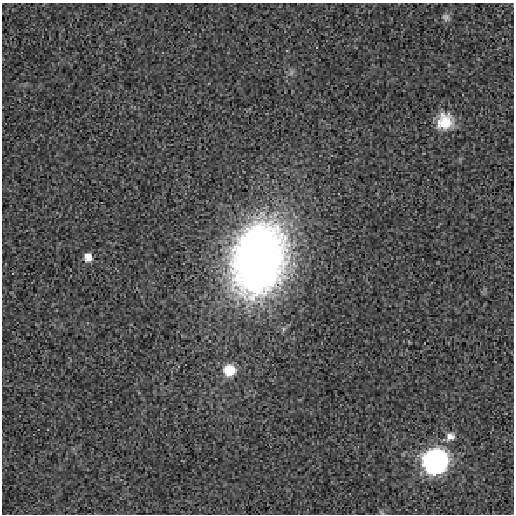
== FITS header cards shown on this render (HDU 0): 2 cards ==
NAXIS1  =                  512 / length of data axis 1
NAXIS2  =                  512 / length of data axis 2

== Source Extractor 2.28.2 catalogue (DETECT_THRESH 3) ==
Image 512 x 512 px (HDU 0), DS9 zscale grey, 1 PNG px = 1 image px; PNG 516 x 516 px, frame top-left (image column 1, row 512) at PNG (2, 3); no overlay
Background 0.00149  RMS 0.013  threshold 0.04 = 3 sigma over >= 5 px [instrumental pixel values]
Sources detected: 9; all 9 listed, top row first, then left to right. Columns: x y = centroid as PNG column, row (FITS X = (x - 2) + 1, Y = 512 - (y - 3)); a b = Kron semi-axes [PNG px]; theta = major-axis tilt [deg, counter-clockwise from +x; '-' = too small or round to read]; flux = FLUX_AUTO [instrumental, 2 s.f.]
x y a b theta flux
446 17 10 9 - 3.7
291 73 9 3 59 1.9
445 122 20 19 - 25
88 257 9 8 - 8.5
258 259 72 51 79 590
229 370 12 11 - 25
450 436 12 10 14 6.7
435 461 12 11 - 750
381 513 8 2 -21 0.9